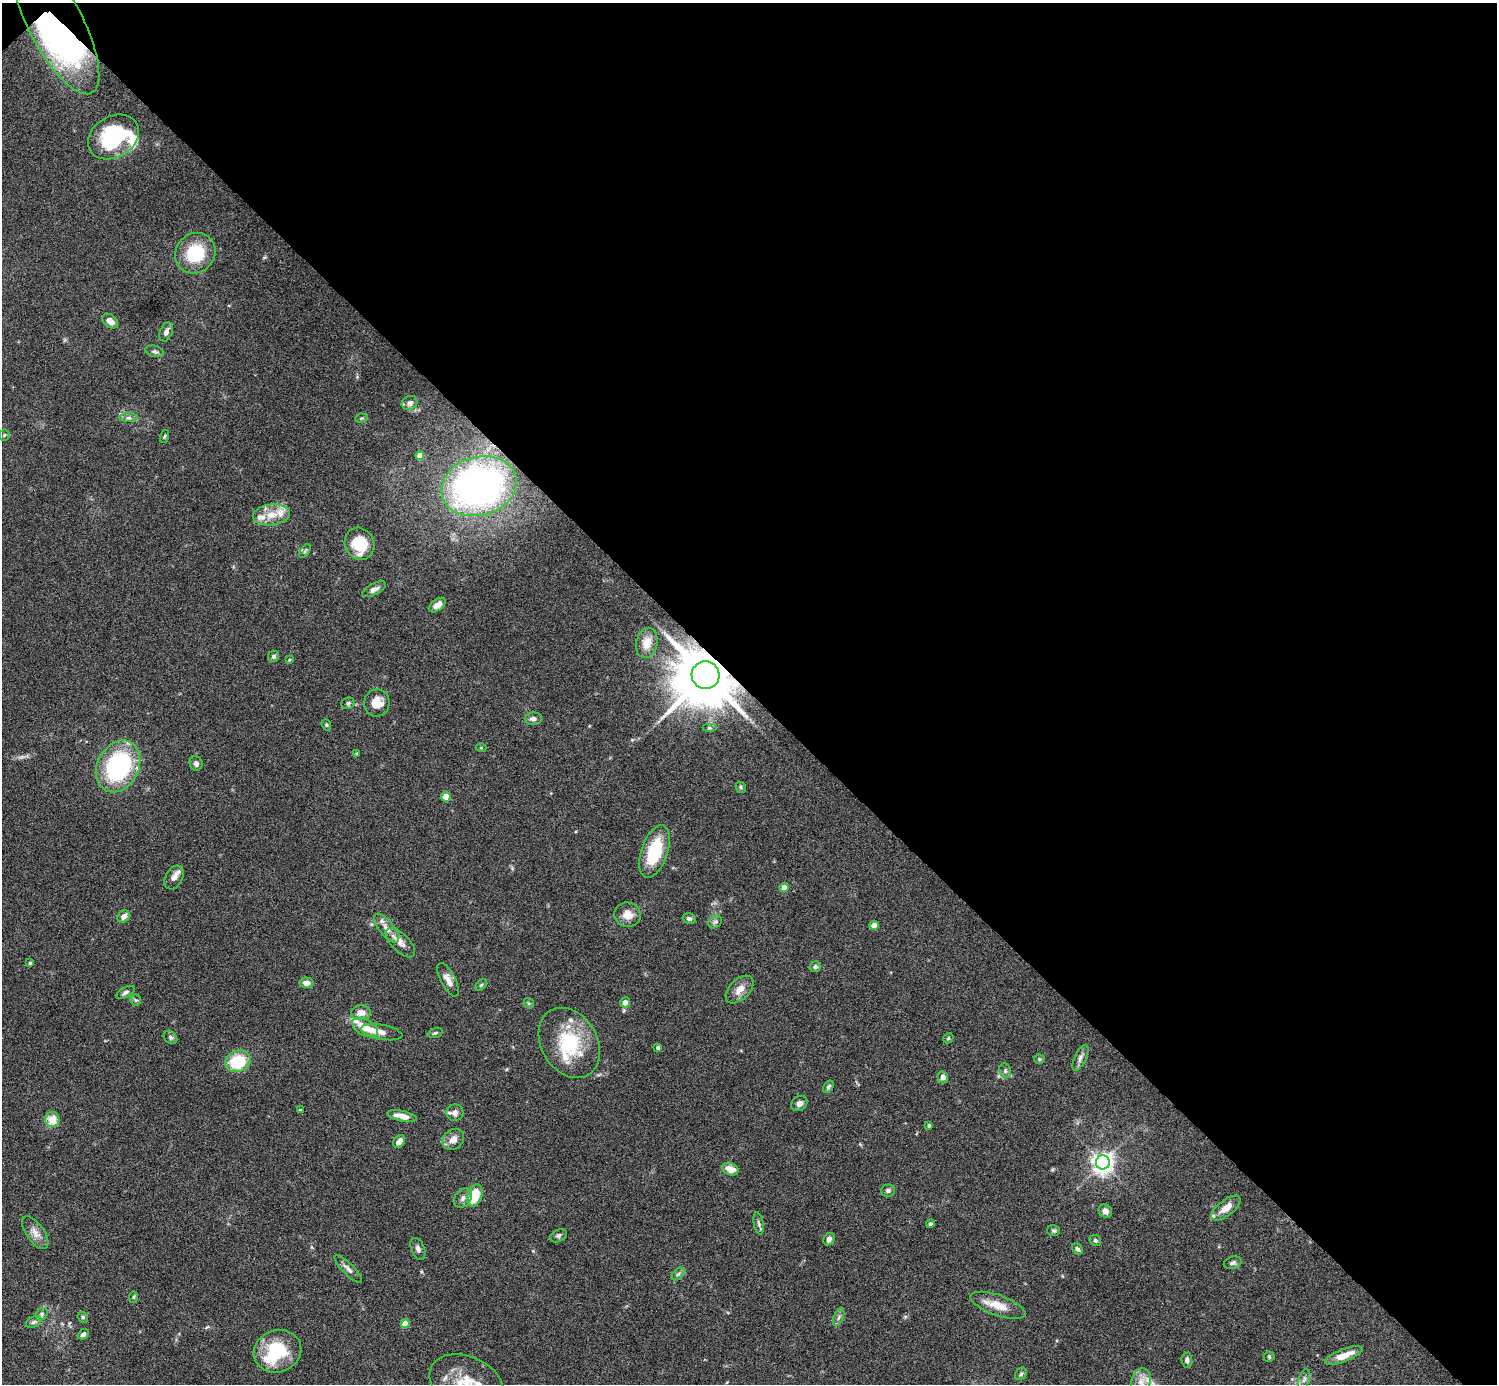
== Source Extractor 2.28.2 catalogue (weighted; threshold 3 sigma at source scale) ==
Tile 3 of 4 x 4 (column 3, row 1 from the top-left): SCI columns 2994-4488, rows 4447-5828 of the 5985 x 5985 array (HDU 1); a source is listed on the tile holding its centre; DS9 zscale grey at full resolution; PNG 1499 x 1386 px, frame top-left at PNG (2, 3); each listed source drawn as its Kron ellipse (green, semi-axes under 4 px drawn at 4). Shown black and unused: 50% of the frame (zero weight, under 6 of 12 exposures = <1% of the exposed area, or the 3 px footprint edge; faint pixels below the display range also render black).
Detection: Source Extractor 2.28.2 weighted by HDU 2 'WHT'; one run over the whole footprint, this tile lists its part. Background 0.0755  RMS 0.0035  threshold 0.0144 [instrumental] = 3 sigma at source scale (4.09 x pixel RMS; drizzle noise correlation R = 1.36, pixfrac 0.8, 0.05/0.05 arcsec/px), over >= 5 px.
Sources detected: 125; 1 too faint to see at this stretch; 4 inside a brighter object's white glare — neither listed nor drawn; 10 inside a brighter listed object's ellipse — not listed separately; the other 110 listed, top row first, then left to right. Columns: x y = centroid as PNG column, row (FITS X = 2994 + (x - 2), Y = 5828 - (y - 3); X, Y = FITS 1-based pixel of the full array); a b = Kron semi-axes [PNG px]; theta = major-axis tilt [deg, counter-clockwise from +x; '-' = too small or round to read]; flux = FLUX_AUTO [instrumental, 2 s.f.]
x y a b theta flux
55 23 79 27 -62 81
114 137 27 20 31 28
195 253 21 19 46 15
110 321 9 6 -37 2.5
166 332 10 6 67 1.5
154 351 9 5 -12 0.83
410 403 8 6 30 1.2
128 418 9 4 0 0.93
362 418 6 4 11 0.48
4 435 6 5 - 0.52
165 436 7 3 71 0.4
420 456 4 4 - 3.1
479 486 38 29 16 130
271 515 18 10 7 4.6
360 544 16 14 -64 12
305 551 8 4 53 0.58
374 589 13 5 28 1.6
437 605 9 5 38 2.4
647 643 15 10 76 3.9
274 656 6 5 - 0.8
289 660 4 3 - 0.32
706 675 14 14 - 2700
348 703 7 5 28 0.74
377 703 14 13 - 4.7
533 719 8 6 2 1.4
326 725 6 4 -70 0.45
710 728 7 4 0 0.53
481 748 5 3 - 0.3
356 753 4 3 - 0.25
196 764 7 6 - 1.1
118 766 27 20 63 39
741 787 6 5 - 0.47
446 797 5 4 - 7.2
655 851 27 13 72 16
174 877 13 8 61 1.6
784 888 4 4 - 3.2
627 915 13 12 - 3.4
124 916 7 5 45 1.9
689 918 6 5 - 0.91
715 922 7 6 - 0.83
874 925 4 4 - 3.6
386 928 18 7 -51 2.8
400 943 19 8 -45 2.8
30 963 4 4 - 0.47
815 967 5 5 - 0.91
448 980 18 7 -62 2.5
306 983 7 5 -4 1.9
481 985 7 4 44 0.49
740 989 17 10 45 3.2
126 992 10 5 28 0.91
136 1000 6 5 - 0.53
625 1002 5 5 - 2.5
529 1003 6 5 - 0.45
361 1013 10 7 -1 2.8
365 1028 14 8 -29 4.1
382 1032 21 7 -11 2.4
435 1033 8 4 16 0.6
170 1037 7 6 - 0.82
948 1038 5 4 - 0.47
569 1043 37 28 -60 21
658 1048 4 4 - 0.76
1080 1058 14 6 65 1.5
1039 1059 5 4 - 0.51
238 1061 13 10 20 14
1005 1071 7 5 -71 0.78
943 1077 6 5 - 1.5
828 1087 7 4 58 0.71
799 1103 8 7 - 1.2
300 1110 4 4 - 0.28
455 1113 8 8 - 1.8
402 1116 15 5 -12 3
52 1119 7 7 - 5
929 1125 3 3 - 0.5
453 1139 12 9 42 2.7
399 1142 7 5 57 2.3
1103 1162 7 7 - 210
730 1169 8 6 -21 3.4
888 1191 7 6 - 0.79
475 1195 11 7 70 9.4
463 1198 11 8 50 1.6
1226 1208 17 7 38 3.3
1105 1211 7 6 - 1.4
759 1224 11 5 -80 0.87
930 1224 4 4 - 0.63
1054 1231 6 5 - 0.59
35 1233 19 9 -55 2.8
558 1236 9 6 28 0.87
829 1239 6 5 - 1.5
1095 1240 6 5 - 0.62
418 1249 11 6 -67 1.2
1077 1249 6 4 -47 0.78
1233 1263 9 6 16 0.86
348 1269 19 5 -46 1.6
678 1274 7 4 44 0.76
133 1297 6 4 88 0.41
998 1305 29 10 -19 5.3
42 1314 6 5 - 0.65
83 1317 6 5 - 0.53
839 1317 9 5 67 0.9
34 1322 8 5 27 0.79
405 1324 4 4 - 4.3
83 1334 6 4 43 0.96
277 1351 24 21 19 17
1344 1356 20 6 21 4.7
1269 1357 5 5 - 0.44
1187 1360 7 5 -82 0.95
1021 1374 7 5 47 0.63
1304 1379 11 5 74 1.1
1141 1382 14 9 74 2.9
467 1383 39 27 -25 15
Overlapping masked pixels (flux is a lower limit): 2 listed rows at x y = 55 23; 706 675
Isophote crosses this tile's border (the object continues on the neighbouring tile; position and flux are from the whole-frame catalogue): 1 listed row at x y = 467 1383